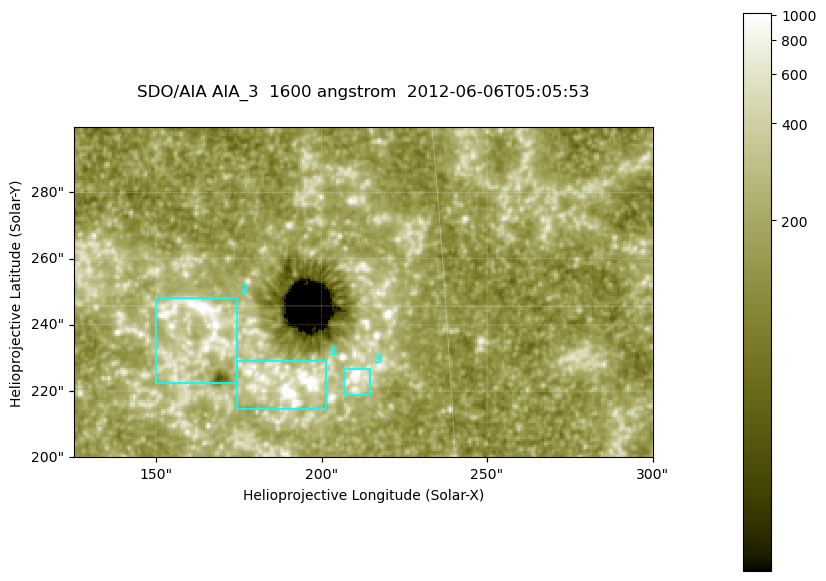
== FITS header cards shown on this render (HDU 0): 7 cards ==
TELESCOP= 'SDO/AIA '
INSTRUME= 'AIA_3   '
WAVELNTH=                 1600
WAVEUNIT= 'angstrom'
DATE-OBS= '2012-06-06T05:05:53.13'
CTYPE1  = 'HPLN-TAN'
CTYPE2  = 'HPLT-TAN'

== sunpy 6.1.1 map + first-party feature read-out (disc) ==
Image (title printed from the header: SDO/AIA AIA_3  1600 angstrom  2012-06-06T05:05:53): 287 x 164 px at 0.609 arcsec/px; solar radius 946 arcsec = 1552 px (partial field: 0.6% of the solar disc is inside the frame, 100% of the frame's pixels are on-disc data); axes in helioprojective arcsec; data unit not stated in the header (colour bar unlabelled)
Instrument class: DISC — disc imager (sunpy class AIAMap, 1600 A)
Bright regions (active regions / flare kernels): reference = the on-disc median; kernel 3 px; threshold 5 sigma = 313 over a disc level ~179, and >= 1.15x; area >= 47 px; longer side >= 3 px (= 1.8 arcsec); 3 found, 3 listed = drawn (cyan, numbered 1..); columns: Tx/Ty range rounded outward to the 2 arcsec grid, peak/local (2 s.f.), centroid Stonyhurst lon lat
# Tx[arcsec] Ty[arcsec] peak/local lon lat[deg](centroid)
1 174..202 214..230 14 +12 +14
2 150..176 222..248 9.6 +10 +15
3 206..216 218..228 9.9 +13 +14